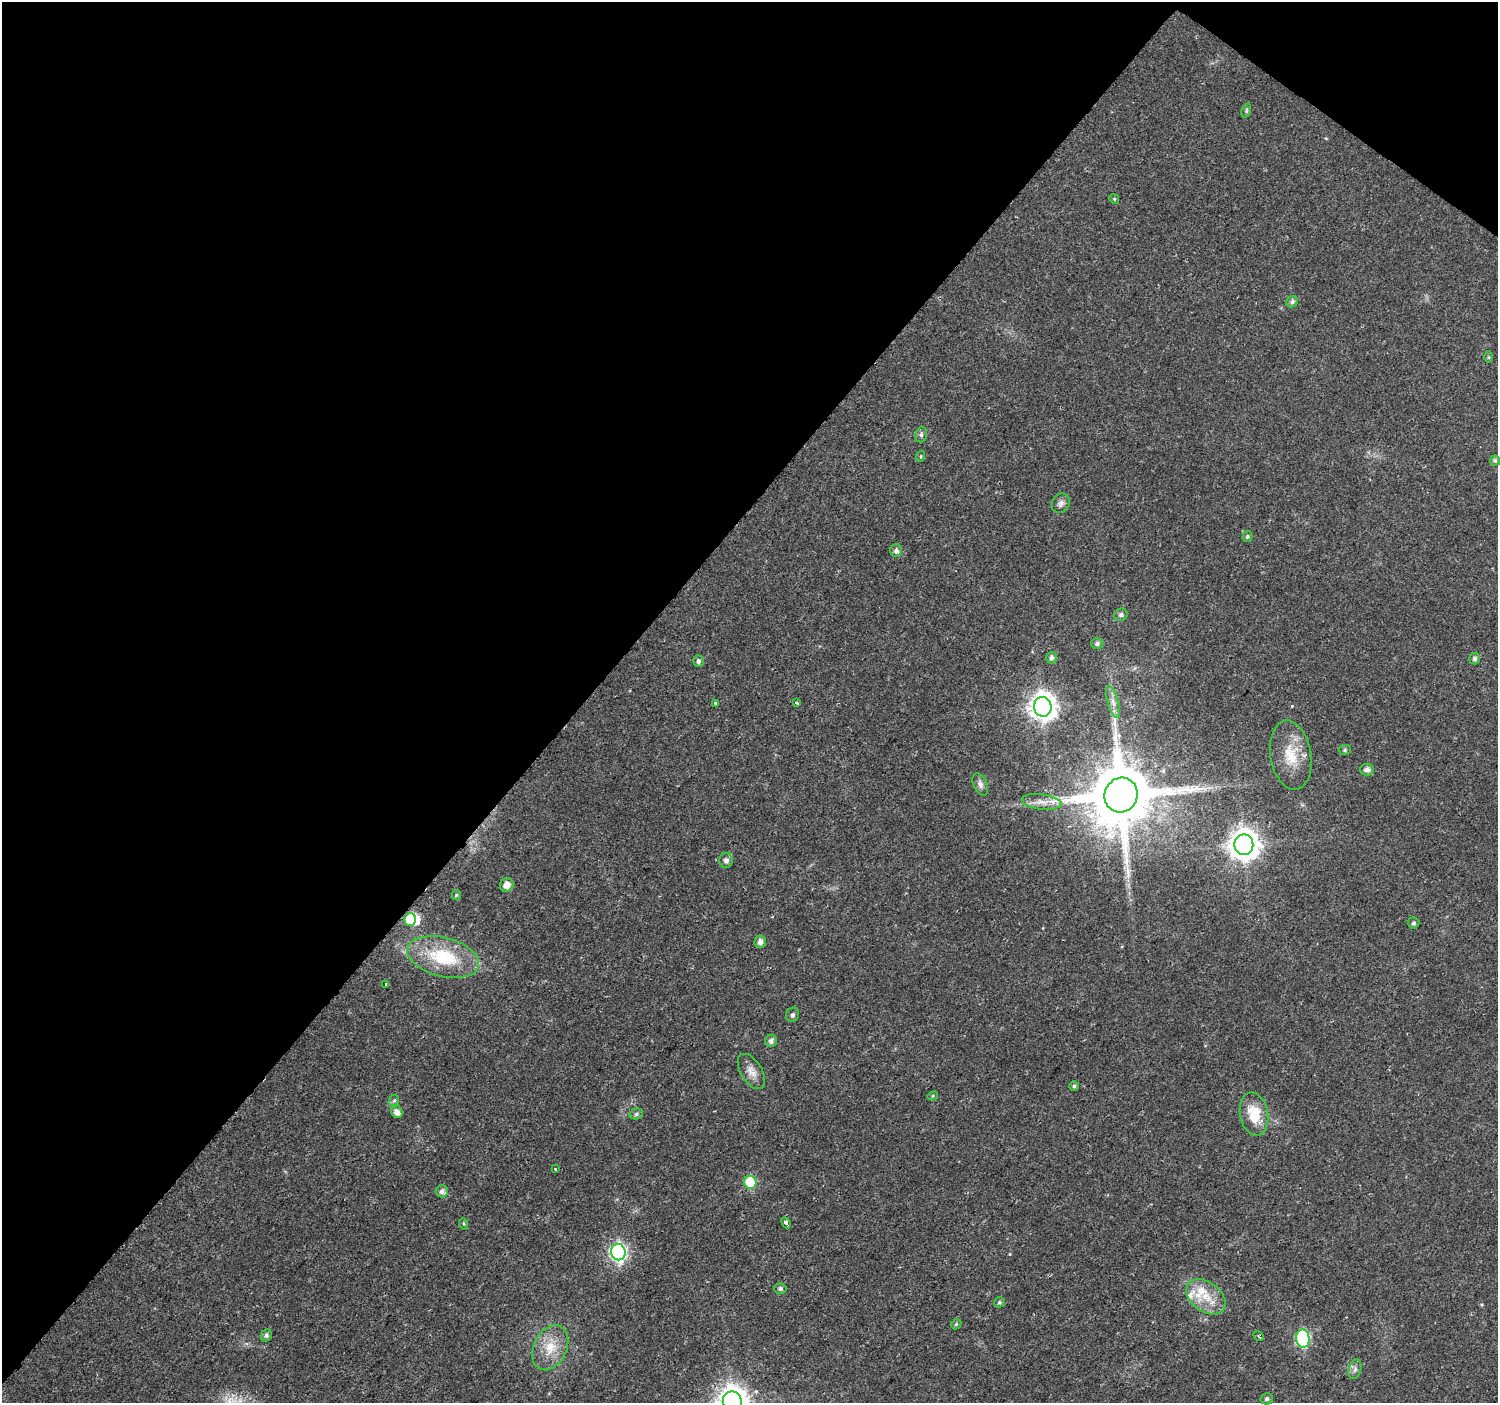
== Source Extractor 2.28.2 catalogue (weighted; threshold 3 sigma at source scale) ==
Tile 2 of 4 x 4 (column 2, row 1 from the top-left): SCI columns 1497-2992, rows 4377-5777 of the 5992 x 6024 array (HDU 1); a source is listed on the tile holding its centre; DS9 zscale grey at full resolution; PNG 1500 x 1405 px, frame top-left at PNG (2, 2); each listed source drawn as its Kron ellipse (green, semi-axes under 4 px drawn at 4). Shown black and unused: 41% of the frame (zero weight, under 2 of 3 exposures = <1% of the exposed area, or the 3 px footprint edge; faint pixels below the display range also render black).
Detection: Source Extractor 2.28.2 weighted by HDU 2 'WHT'; one run over the whole footprint, this tile lists its part. Background 0.0237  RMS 0.003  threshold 0.0134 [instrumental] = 3 sigma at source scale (4.5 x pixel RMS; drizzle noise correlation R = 1.50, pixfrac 1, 0.0396/0.0396 arcsec/px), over >= 5 px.
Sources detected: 64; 1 inside a brighter object's white glare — neither listed nor drawn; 3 inside a brighter listed object's ellipse — not listed separately; the other 60 listed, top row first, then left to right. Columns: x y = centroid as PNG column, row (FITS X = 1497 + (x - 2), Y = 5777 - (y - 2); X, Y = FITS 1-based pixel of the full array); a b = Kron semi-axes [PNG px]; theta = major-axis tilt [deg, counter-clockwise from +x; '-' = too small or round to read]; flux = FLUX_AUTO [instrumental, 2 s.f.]
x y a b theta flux
1246 110 7 4 72 0.5
1114 199 5 4 - 0.36
1292 302 6 5 - 0.91
1489 357 6 4 90 0.38
921 435 8 6 76 0.76
921 456 5 3 - 0.3
1495 460 5 5 - 0.59
1061 503 10 8 59 1.3
1247 536 5 5 - 0.48
896 551 6 6 - 1.1
1121 615 7 6 - 0.8
1097 644 6 5 - 0.76
1051 658 6 5 - 0.84
1475 659 6 5 - 0.81
699 661 6 5 - 0.75
1113 702 16 5 -74 1.9
716 703 3 3 - 0.42
797 703 4 3 - 0.83
1043 707 10 9 - 310
1345 750 6 5 - 0.47
1291 755 35 20 -80 9.4
1367 769 7 6 - 1.3
980 784 12 7 -65 1.3
1121 795 18 16 64 3100
1042 802 20 7 -7 2.8
1244 845 10 9 - 420
726 861 7 7 - 1.2
507 885 7 6 - 2.2
456 895 5 4 - 0.34
410 919 6 5 - 13
1413 923 6 5 - 0.65
760 942 6 6 - 1.5
443 957 37 19 -15 18
386 984 3 3 - 0.83
793 1015 7 6 - 0.72
771 1041 6 5 - 1.1
751 1071 20 10 -58 2.8
1074 1086 5 5 - 0.46
933 1096 5 4 - 0.35
394 1100 5 5 - 0.54
397 1112 6 5 - 1.8
636 1114 7 5 16 0.66
1254 1114 22 14 -79 8.5
555 1169 3 2 - 0.34
750 1182 6 6 - 18
442 1191 6 6 - 1.1
786 1223 6 3 -63 2.3
464 1224 6 3 -71 0.35
618 1252 8 7 - 84
780 1288 6 5 - 0.68
1206 1297 22 14 -37 6.7
999 1302 5 5 - 0.49
956 1324 5 4 - 0.45
266 1335 6 5 - 0.84
1259 1336 5 3 - 0.5
1303 1338 9 6 -84 49
550 1348 24 16 64 7.1
1355 1369 10 6 75 1.1
1267 1399 6 5 - 0.67
732 1402 10 9 - 410
Overlapping masked pixels (flux is a lower limit): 1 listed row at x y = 1121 795
Isophote crosses this tile's border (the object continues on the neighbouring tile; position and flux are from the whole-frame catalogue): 1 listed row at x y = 732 1402